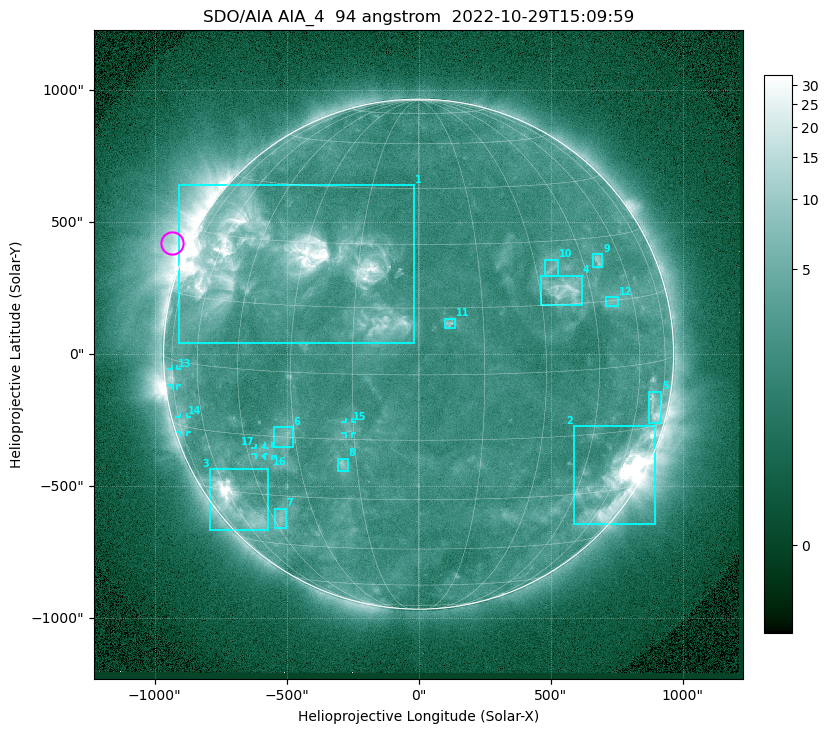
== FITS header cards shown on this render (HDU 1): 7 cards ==
TELESCOP= 'SDO/AIA '           / For AIA: SDO/AIA
INSTRUME= 'AIA_4   '           / For AIA: AIA_ATA1, AIA_ATA2, AIA_ATA3 or AIA_AT
WAVELNTH=                   94 / [angstrom] Wavelength
WAVEUNIT= 'angstrom'           / Wavelength unit: angstrom
DATE-OBS= '2022-10-29T15:09:59.121' / [ISO] Date when observation started; ISO 8
CTYPE1  = 'HPLN-TAN'           / CTYPE1: HPLN
CTYPE2  = 'HPLT-TAN'           / CTYPE2: HPLT

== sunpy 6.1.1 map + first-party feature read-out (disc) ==
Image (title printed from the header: SDO/AIA AIA_4  94 angstrom  2022-10-29T15:09:59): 1024 x 1024 px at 2.4 arcsec/px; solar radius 966 arcsec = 403 px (full disc in frame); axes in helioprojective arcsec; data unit not stated in the header (colour bar unlabelled)
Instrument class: DISC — disc imager (sunpy class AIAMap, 94 A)
Bright regions (active regions / flare kernels): reference = the median radial profile (limb darkening/brightening removed); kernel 9 px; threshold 5 sigma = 3.04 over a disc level ~2.16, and >= 1.15x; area >= 12 px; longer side >= 10 px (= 24 arcsec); searched inside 0.97 R_sun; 17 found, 17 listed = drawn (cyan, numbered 1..; 5 of them under ~33 arcsec drawn as corner ticks so the feature stays visible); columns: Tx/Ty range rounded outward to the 5 arcsec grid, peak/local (2 s.f.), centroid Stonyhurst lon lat
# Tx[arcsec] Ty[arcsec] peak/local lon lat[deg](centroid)
1 -910..-20 40..640 15 -36 +25
2 585..895 -645..-270 27 +60 -26
3 -790..-565 -670..-435 15 -58 -33
4 465..620 185..300 7 +37 +18
5 870..920 -260..-140 4.6 +70 -10
6 -550..-475 -355..-275 3.2 -33 -15
7 -545..-505 -660..-585 3.4 -42 -37
8 -305..-265 -445..-395 4.1 -18 -21
9 660..695 330..380 3.7 +51 +25
10 475..530 295..360 3.3 +34 +23
11 100..140 100..135 4.3 +7 +12
12 710..755 180..215 2.7 +52 +15
13 -935..-915 -120..-55 3.7 -74 -4
14 -905..-875 -295..-235 2.5 -72 -14
15 -275..-250 -300..-255 3.1 -16 -12
16 -580..-555 -385..-350 2.7 -38 -19
17 -620..-585 -380..-355 2.7 -41 -19
Off-limb structures (1.02-1.3 R_sun): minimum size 162 px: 4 found; the strongest spans PA ~35..105 deg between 1.02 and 1.3 R_sun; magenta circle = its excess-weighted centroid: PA ~65 deg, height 1.06 R_sun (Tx ~-935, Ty ~420 arcsec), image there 6.4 x the reference